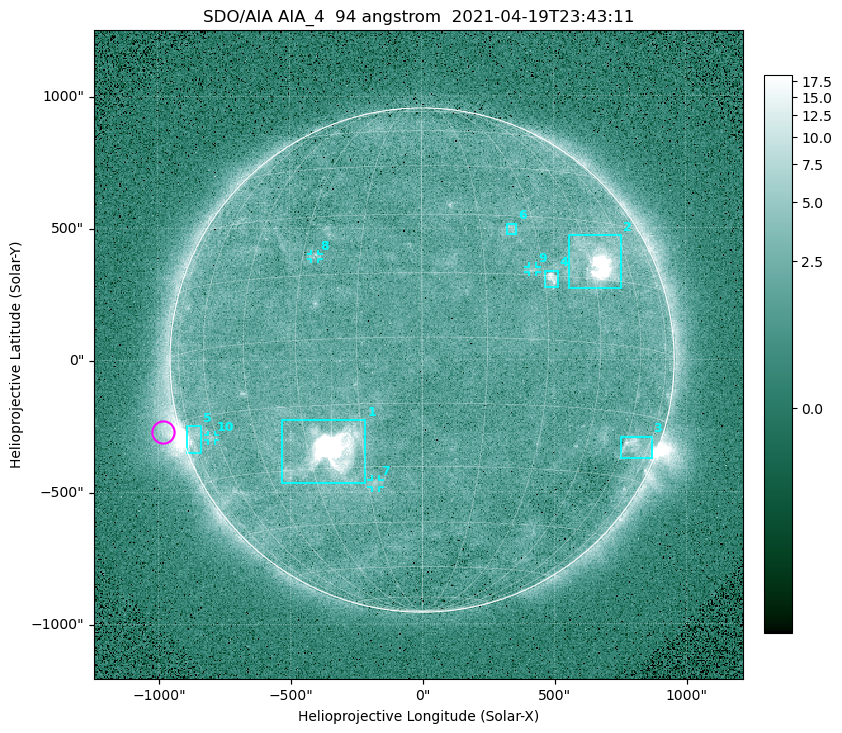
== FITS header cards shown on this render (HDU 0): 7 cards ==
TELESCOP= 'SDO/AIA '
INSTRUME= 'AIA_4   '
WAVELNTH=                   94
WAVEUNIT= 'angstrom'
DATE-OBS= '2021-04-19T23:43:11.14'
CTYPE1  = 'HPLN-TAN'
CTYPE2  = 'HPLT-TAN'

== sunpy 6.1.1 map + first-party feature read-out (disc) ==
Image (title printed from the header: SDO/AIA AIA_4  94 angstrom  2021-04-19T23:43:11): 512 x 512 px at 4.8 arcsec/px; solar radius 955 arcsec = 199 px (full disc in frame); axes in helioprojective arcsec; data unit not stated in the header (colour bar unlabelled)
Orientation: roll -0.137 deg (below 1 deg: not rotated)
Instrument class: DISC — disc imager (sunpy class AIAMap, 94 A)
Bright regions (active regions / flare kernels): reference = the median radial profile (limb darkening/brightening removed); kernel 5 px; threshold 5 sigma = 2.59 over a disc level ~1.79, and >= 1.15x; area >= 9 px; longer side >= 5 px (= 24 arcsec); searched inside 0.97 R_sun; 10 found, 10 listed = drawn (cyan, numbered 1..; 4 of them under ~33 arcsec drawn as corner ticks so the feature stays visible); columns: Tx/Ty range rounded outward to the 10 arcsec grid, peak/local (2 s.f.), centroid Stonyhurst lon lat
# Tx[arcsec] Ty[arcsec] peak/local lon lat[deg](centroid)
1 -540..-210 -470..-220 2094 -24 -26
2 560..760 270..470 54 +48 +19
3 750..870 -380..-290 4.7 +66 -22
4 460..520 270..340 6.9 +32 +14
5 -900..-840 -350..-250 5.8 -73 -19
6 320..360 470..520 3 +23 +26
7 -190..-160 -480..-450 3 -13 -34
8 -420..-390 380..410 2.8 -27 +20
9 400..440 330..360 2.8 +27 +16
10 -810..-780 -300..-280 2.7 -63 -20
Off-limb structures (1.02-1.3 R_sun): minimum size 50 px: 6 found; the strongest spans PA ~90..115 deg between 1.02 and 1.22 R_sun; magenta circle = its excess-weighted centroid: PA ~105 deg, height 1.07 R_sun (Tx ~-980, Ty ~-270 arcsec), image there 4.6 x the reference